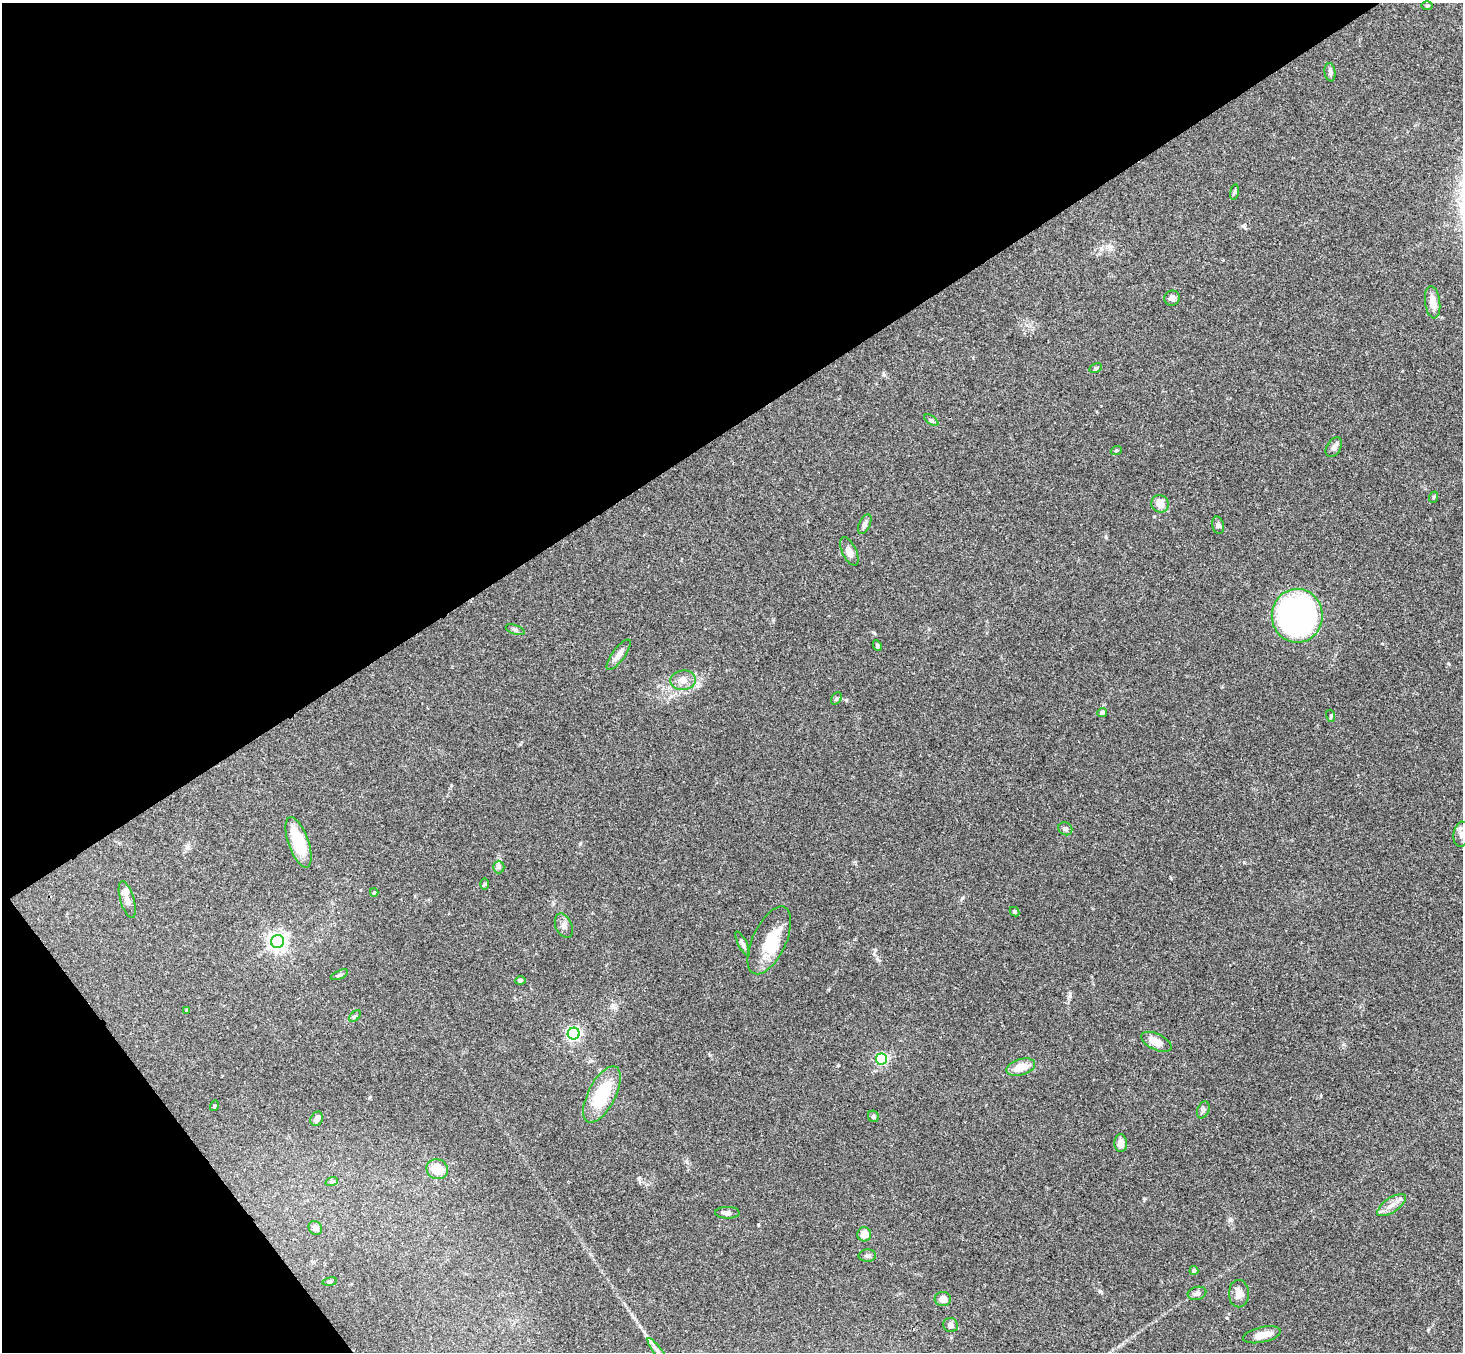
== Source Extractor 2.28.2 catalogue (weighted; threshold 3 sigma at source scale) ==
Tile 5 of 4 x 4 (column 1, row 2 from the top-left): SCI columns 54-1514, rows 3033-4382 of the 5947 x 5928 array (HDU 1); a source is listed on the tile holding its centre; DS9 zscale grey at full resolution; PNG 1465 x 1354 px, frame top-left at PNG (2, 3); each listed source drawn as its Kron ellipse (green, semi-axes under 4 px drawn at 4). Shown black and unused: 36% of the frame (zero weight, under 3 of 4 exposures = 6% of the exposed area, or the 3 px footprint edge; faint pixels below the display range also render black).
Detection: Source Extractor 2.28.2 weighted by HDU 2 'WHT'; one run over the whole footprint, this tile lists its part. Background 0.18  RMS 0.0079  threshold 0.0357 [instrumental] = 3 sigma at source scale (4.5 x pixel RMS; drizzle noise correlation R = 1.50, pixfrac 1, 0.05/0.05 arcsec/px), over >= 5 px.
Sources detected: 63; all 63 listed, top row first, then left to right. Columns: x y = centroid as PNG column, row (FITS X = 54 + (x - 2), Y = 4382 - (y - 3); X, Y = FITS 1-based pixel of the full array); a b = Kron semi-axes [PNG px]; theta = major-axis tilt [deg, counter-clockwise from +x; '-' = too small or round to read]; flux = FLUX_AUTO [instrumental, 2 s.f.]
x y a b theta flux
1427 6 6 4 0 0.93
1330 72 9 5 -82 2.1
1234 192 8 4 81 1.2
1172 298 8 7 - 2.9
1433 302 16 7 -82 8.9
1095 368 6 4 27 1.2
931 420 8 4 -35 1.4
1334 447 11 7 57 2.9
1116 451 5 3 - 0.91
1434 497 6 3 71 0.84
1160 504 9 8 - 7.6
865 524 10 5 65 2.4
1218 525 9 6 -75 1.8
849 551 15 7 -64 5.7
1297 616 27 25 89 310
515 630 10 4 -19 1.7
877 645 5 4 - 1.3
619 655 18 6 53 5
683 680 12 9 5 5.9
836 698 6 5 - 1.3
1102 713 5 4 - 2.6
1331 716 6 4 -73 0.95
1065 829 7 6 - 2.2
1461 834 12 8 83 4.1
299 842 26 10 -70 33
499 867 6 5 - 1.7
485 884 6 4 89 1.1
374 892 4 4 - 0.91
127 900 19 7 -73 5.4
1015 912 5 4 - 1.4
564 926 13 8 -65 3.6
769 940 36 16 65 25
278 941 7 6 - 340
742 944 13 4 -63 2.2
339 975 9 3 23 1.4
520 980 5 4 - 1.7
187 1010 4 3 - 0.84
355 1016 7 4 45 1.3
574 1034 6 6 - 180
1156 1042 16 8 -24 9.5
882 1059 5 5 - 94
1021 1067 14 8 16 11
602 1094 31 13 63 38
214 1106 5 3 - 0.79
1203 1110 9 6 67 2.2
873 1116 6 5 - 1.7
317 1119 7 6 - 3.3
1121 1143 9 6 -90 5.5
437 1169 11 10 - 15
332 1181 6 4 19 1.3
1392 1205 17 7 34 6.2
727 1213 12 5 -1 2.9
315 1228 7 6 - 3.3
864 1234 7 7 - 8.2
867 1256 9 6 2 2.3
1194 1270 4 4 - 1.6
330 1282 7 3 9 0.99
1197 1293 9 6 16 2.8
1239 1294 14 10 90 6.3
943 1299 8 7 - 5.6
951 1325 7 7 - 3.6
1262 1335 19 7 13 9.3
658 1352 17 4 -54 4.4
Isophote crosses this tile's border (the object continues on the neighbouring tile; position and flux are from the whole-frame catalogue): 2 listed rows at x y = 1461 834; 658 1352
Unlisted compact peaks at least as high as the median listed source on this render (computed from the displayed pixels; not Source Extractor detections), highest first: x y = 962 898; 1100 1291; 1070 996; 1230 1220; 1144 1199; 874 633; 580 844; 758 1224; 639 1178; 838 1065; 687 1162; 1244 862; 1106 537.